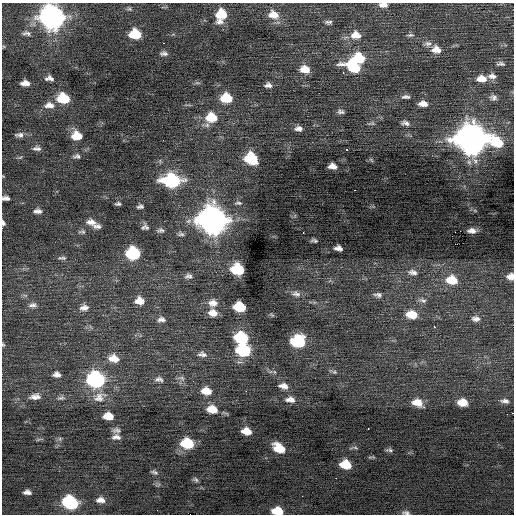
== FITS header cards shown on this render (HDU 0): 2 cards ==
NAXIS1  =                  512 / Axis length
NAXIS2  =                  512 / Axis length

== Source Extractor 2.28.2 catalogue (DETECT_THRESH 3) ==
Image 512 x 512 px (HDU 0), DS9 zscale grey, 1 PNG px = 1 image px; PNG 516 x 516 px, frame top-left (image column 1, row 512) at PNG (2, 3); no overlay
Background 0.0081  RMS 0.83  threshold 2.5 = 3 sigma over >= 5 px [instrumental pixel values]
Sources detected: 130; all 130 listed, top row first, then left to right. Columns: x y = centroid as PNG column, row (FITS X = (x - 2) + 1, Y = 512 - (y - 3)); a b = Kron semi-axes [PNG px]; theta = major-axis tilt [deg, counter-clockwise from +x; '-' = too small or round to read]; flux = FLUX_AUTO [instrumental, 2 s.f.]
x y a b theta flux
383 5 10 6 -2 280
129 9 8 4 -7 110
221 14 11 10 - 1300
273 15 14 10 -18 700
52 18 13 11 -18 34000
220 21 11 7 18 310
328 22 9 5 1 140
26 33 11 6 -5 190
135 34 10 8 -5 1700
356 35 13 10 -2 610
410 35 10 4 4 120
163 43 2 2 - 260
428 43 11 7 -4 240
436 50 12 9 -12 520
164 53 9 5 1 170
359 58 11 9 -6 2000
500 64 12 6 -1 170
354 67 19 10 -23 2300
305 69 11 8 -11 710
343 73 3 2 - 160
492 76 11 7 -3 270
49 78 9 5 -3 240
481 79 13 8 -3 590
25 83 8 5 0 360
268 85 9 6 3 240
406 97 12 5 0 190
493 97 9 8 - 210
63 98 11 8 -8 2100
226 98 10 8 -4 1800
423 104 11 7 -4 380
49 105 13 8 -2 430
341 112 8 5 -8 160
211 118 12 10 29 1500
371 123 10 5 11 130
405 123 11 6 -15 220
298 129 9 6 2 270
19 135 12 6 1 230
77 136 10 8 -5 990
471 139 14 12 -13 83000
163 140 2 2 - 76
497 142 16 11 -36 1900
37 148 10 6 -2 200
346 150 3 3 - 320
77 156 10 6 7 160
251 158 10 8 -25 2800
371 160 7 4 -38 70
332 166 8 5 -5 370
172 181 13 9 -3 7000
354 190 3 2 - 190
6 198 7 4 -7 210
238 203 10 4 -2 120
118 204 5 3 - 110
140 207 6 4 9 150
37 211 9 5 0 230
212 220 13 11 -19 62000
91 222 13 8 -13 410
3 223 6 4 -79 150
97 226 10 6 1 220
143 227 11 4 67 130
147 228 6 5 - 100
160 230 9 6 10 150
460 231 2 2 - 26
472 231 7 4 -3 260
82 232 10 5 -8 130
303 232 3 2 - 97
181 234 9 5 -9 140
314 240 6 3 -9 98
338 248 7 5 -8 260
133 253 10 8 -10 4500
62 258 12 5 -5 150
238 269 10 8 -15 3000
413 272 13 7 -9 310
188 276 10 7 7 210
511 276 7 7 - 380
452 280 13 9 -9 1200
296 294 12 8 -13 270
25 295 7 4 -18 100
378 295 12 7 -7 220
422 300 12 6 -16 180
139 301 9 8 - 560
213 303 13 10 -5 470
33 305 12 7 6 260
239 307 9 7 -12 1800
84 308 12 8 6 310
213 313 11 8 -15 490
412 314 12 8 -8 980
161 319 11 7 4 250
476 319 11 7 -6 270
434 327 3 2 - 180
241 338 10 8 -15 3400
298 341 10 8 -5 4600
3 344 6 4 -69 74
243 350 11 8 -10 4600
202 354 13 8 -6 270
114 358 12 8 -12 660
334 372 6 5 - 100
57 374 9 6 -5 260
181 378 10 5 -15 160
159 379 11 7 -10 230
96 380 11 9 -11 10000
283 386 11 7 -11 350
206 391 11 8 -10 730
35 397 16 8 8 410
99 397 19 13 30 690
61 398 12 6 10 180
290 400 12 7 -5 350
505 401 11 6 -8 220
463 402 9 6 -5 840
417 403 12 8 -18 680
212 409 12 8 -13 870
512 413 3 2 - 53
108 416 9 6 -5 780
368 429 3 2 - 320
116 430 11 7 5 210
246 431 9 6 -12 650
116 437 11 7 1 280
60 439 6 5 - 110
187 443 10 8 -10 2400
279 448 11 7 -33 1200
390 450 9 4 -1 100
345 464 9 7 -11 1300
154 472 9 5 -23 140
336 478 2 2 - 130
196 480 7 5 -26 120
27 492 7 4 -2 230
302 496 2 2 - 62
100 500 11 7 -2 360
70 503 11 8 -22 5400
277 511 10 6 -6 1300
406 513 10 5 -7 170
At the frame edge (FLAGS 8, measured only in part): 9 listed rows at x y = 383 5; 52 18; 6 198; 3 223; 511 276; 3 344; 512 413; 277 511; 406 513